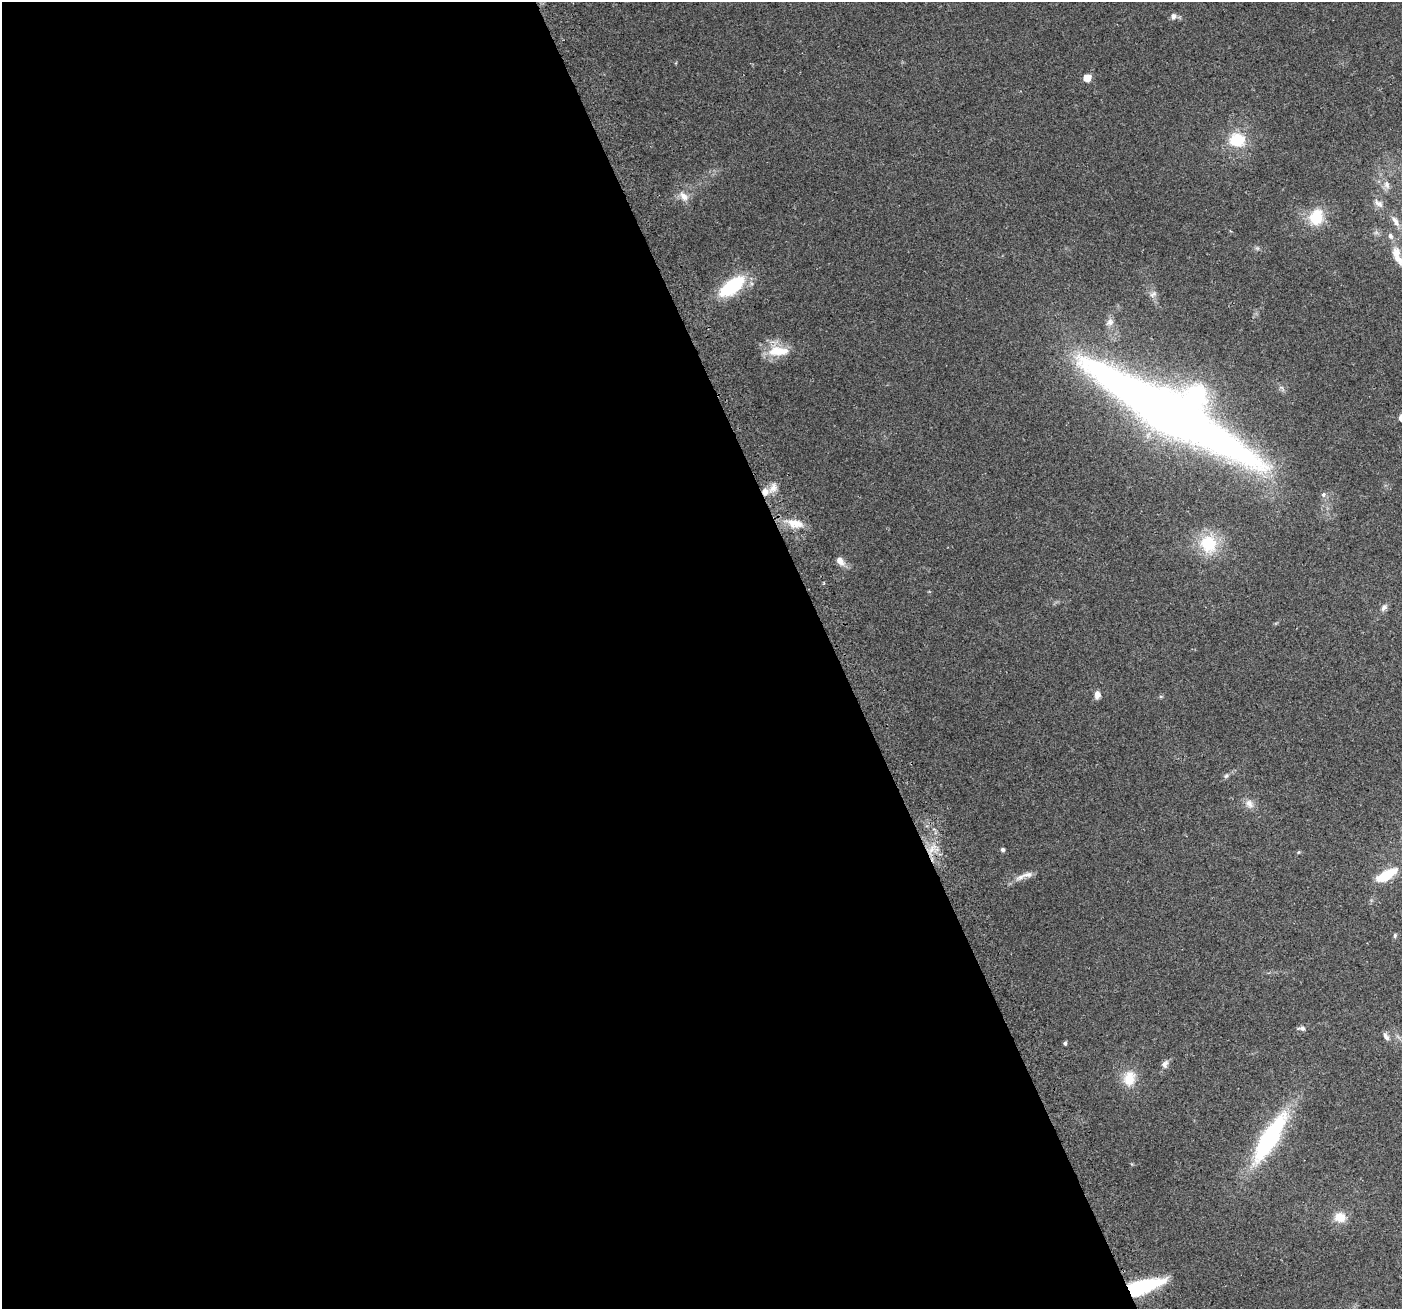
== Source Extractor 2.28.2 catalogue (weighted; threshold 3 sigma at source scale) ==
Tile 9 of 4 x 4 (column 1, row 3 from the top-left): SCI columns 30-1429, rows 1405-2711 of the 5661 x 5476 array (HDU 1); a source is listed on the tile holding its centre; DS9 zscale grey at full resolution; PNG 1404 x 1311 px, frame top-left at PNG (2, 2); no overlay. Shown black and unused: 60% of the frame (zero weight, under 2 of 3 exposures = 2% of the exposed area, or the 3 px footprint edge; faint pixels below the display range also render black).
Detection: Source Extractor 2.28.2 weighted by HDU 2 'WHT'; one run over the whole footprint, this tile lists its part. Background 0.0747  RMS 0.0095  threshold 0.0427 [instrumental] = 3 sigma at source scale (4.5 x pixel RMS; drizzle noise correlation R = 1.50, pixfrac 1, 0.0396/0.0396 arcsec/px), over >= 5 px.
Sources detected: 41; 1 inside a brighter object's white glare — not listed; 5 inside a brighter listed object's ellipse — not listed separately; the other 35 listed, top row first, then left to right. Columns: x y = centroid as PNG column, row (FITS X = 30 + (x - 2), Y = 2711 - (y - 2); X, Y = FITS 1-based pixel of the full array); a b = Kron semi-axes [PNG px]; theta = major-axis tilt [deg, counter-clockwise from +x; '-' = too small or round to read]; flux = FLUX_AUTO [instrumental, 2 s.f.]
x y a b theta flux
1173 17 8 7 - 3.3
1087 78 5 5 - 15
1237 140 18 16 -5 29
1387 185 12 7 -68 4.8
684 196 14 9 -48 7.3
1379 203 14 7 -39 4.8
1316 217 17 14 69 29
1395 221 18 7 -60 6.2
1398 257 41 13 -59 23
732 286 27 12 38 61
1153 294 11 6 39 2.9
1110 322 11 8 39 4.4
778 351 31 12 0 22
1168 413 182 34 -30 910
773 488 13 9 60 7
792 523 14 11 -75 10
1208 544 20 18 -53 39
840 561 13 8 -49 6.5
1384 607 10 6 50 3.7
1097 695 9 6 86 5.2
1226 776 7 6 - 2.1
1249 804 13 9 -54 6.2
932 849 7 4 71 4
1003 850 4 4 - 2.2
1386 875 23 9 30 31
1021 877 15 6 29 5.7
1395 936 7 5 88 1.5
1302 1028 10 5 -2 2.6
1386 1037 12 5 -56 3.7
1065 1043 4 3 - 1.7
1165 1064 10 7 57 4
1129 1078 17 13 75 18
1270 1138 54 16 59 120
1340 1217 12 10 -5 13
1142 1287 34 11 18 90
Overlapping masked pixels (flux is a lower limit): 1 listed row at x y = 1142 1287
Isophote crosses this tile's border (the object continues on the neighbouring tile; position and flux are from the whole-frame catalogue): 1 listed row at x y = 1398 257